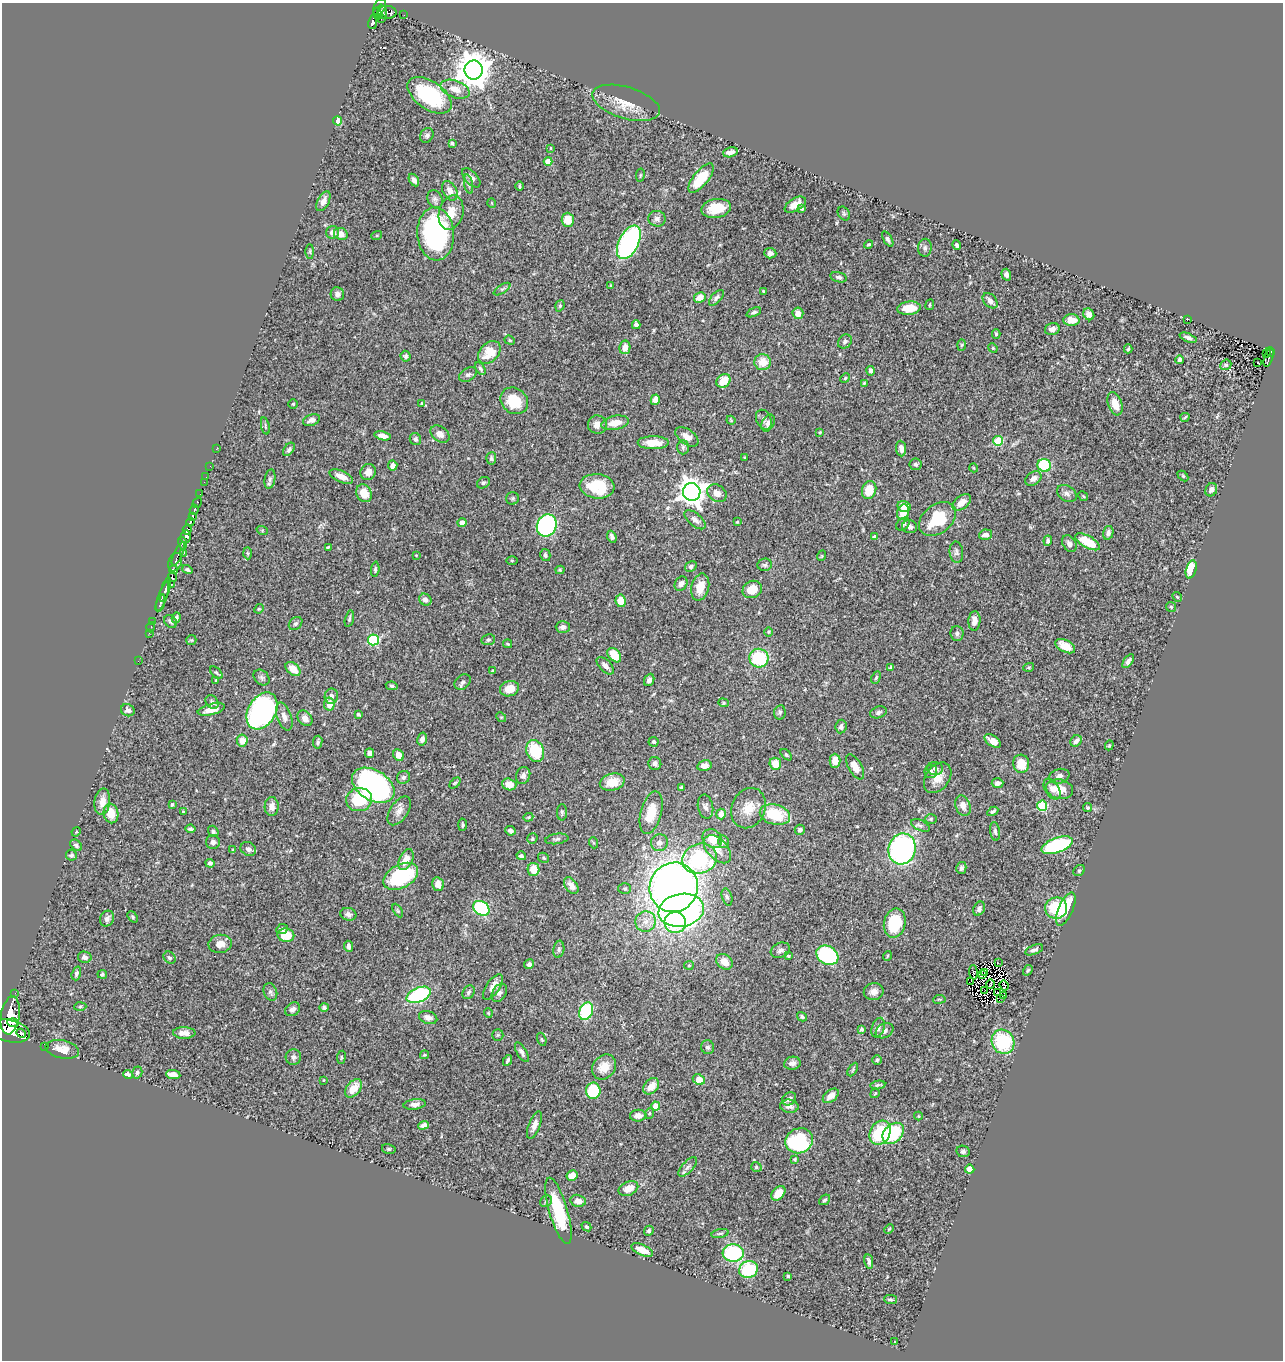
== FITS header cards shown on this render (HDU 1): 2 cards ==
NAXIS1  =                 1281
NAXIS2  =                 1358

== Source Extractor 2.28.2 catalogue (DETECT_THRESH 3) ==
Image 1281 x 1358 px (HDU 1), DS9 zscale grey, 1 PNG px = 1 image px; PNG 1285 x 1362 px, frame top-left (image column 1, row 1358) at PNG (2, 3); each listed source drawn as its Kron ellipse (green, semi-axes under 4 px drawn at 4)
Background 0.788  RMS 0.024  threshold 0.0719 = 3 sigma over >= 5 px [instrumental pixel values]
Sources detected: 451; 1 with non-positive FLUX_AUTO (blend fragments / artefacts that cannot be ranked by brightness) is neither listed nor drawn; the other 450 listed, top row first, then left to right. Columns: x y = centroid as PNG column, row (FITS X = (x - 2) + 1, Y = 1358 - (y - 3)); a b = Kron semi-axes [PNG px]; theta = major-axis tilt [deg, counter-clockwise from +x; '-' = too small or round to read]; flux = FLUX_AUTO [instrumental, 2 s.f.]
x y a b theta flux
379 7 8 5 63 370
383 12 7 3 -71 230
387 12 9 6 -1 340
377 13 6 4 -81 230
404 15 2 2 - 3.8
381 19 3 2 - 24
373 22 7 4 81 180
474 70 9 9 - 3500
455 89 15 8 -19 19
430 95 25 14 -35 110
626 103 35 15 -17 33
338 121 4 4 - 36
427 135 8 6 56 4.5
452 143 4 3 - 3.2
550 148 3 2 - 1.5
730 152 7 4 15 7.6
548 161 4 4 - 28
640 175 7 3 81 1.7
471 178 11 6 -48 7.7
701 178 18 7 51 53
414 180 7 4 -59 6.5
469 184 10 4 -78 4.3
519 186 4 2 - 1.8
450 191 10 6 -61 12
435 199 9 7 -66 5.4
323 201 11 5 63 8.6
492 203 5 3 - 1.1
795 205 12 6 30 16
716 208 15 9 10 33
802 208 4 4 - 2.1
451 213 17 12 75 23
844 214 7 5 -55 2.5
657 219 9 8 - 6.5
568 220 7 6 - 27
332 232 6 6 - 8.8
341 234 7 6 - 11
436 234 26 18 -86 250
377 235 5 3 - 1.5
888 239 8 4 -59 3.6
629 242 18 10 63 280
869 244 4 3 - 2.5
957 245 5 3 - 3
925 248 9 7 87 4.7
310 251 7 4 90 2
770 253 6 5 - 6.1
1006 275 6 4 -73 5.6
839 277 8 5 -15 4.3
611 285 3 2 - 1.5
502 289 9 4 32 3.4
763 291 3 3 - 1.4
337 294 7 6 - 5.7
700 297 6 5 - 18
716 298 9 5 47 4.8
990 301 9 6 -47 7.7
930 305 5 3 - 1.5
560 306 6 4 71 2.3
909 308 12 6 7 32
754 312 8 4 24 3.4
798 313 6 5 - 14
1089 314 6 5 - 9.2
1187 319 3 3 - 14
1071 320 8 6 -2 18
636 325 4 4 - 5.2
1052 329 7 6 - 8.4
996 334 5 4 - 2.5
1188 338 9 4 -21 4.7
510 340 5 4 - 1.9
845 341 7 6 - 4.6
962 345 5 3 - 1.8
625 347 7 5 79 13
993 348 5 4 - 1.6
1128 349 4 3 - 2.5
489 352 13 9 46 34
1270 352 5 4 - 68
1267 353 3 3 - 14
405 356 5 5 - 3.7
1269 358 9 3 72 110
1179 360 4 3 - 4
763 362 8 8 - 24
1258 362 3 2 - 2.6
1226 365 6 5 - 2.6
480 369 7 4 -58 3.3
871 371 5 4 - 7.7
468 375 10 6 31 4.9
845 378 5 4 - 2
723 381 7 6 - 28
864 383 4 4 - 2
655 400 5 4 - 13
514 401 14 12 -41 45
421 403 3 2 - 1.1
293 404 5 4 - 1.9
1115 404 12 7 -71 20
1185 417 5 3 - 2.2
311 420 9 5 19 7.7
731 420 5 4 - 1.6
764 420 10 7 -64 6.1
615 423 14 7 11 18
768 423 9 6 65 6
597 425 9 9 - 11
265 426 8 3 -78 2.5
820 432 3 3 - 1.5
440 434 10 7 -37 11
382 436 8 4 -12 8.7
687 437 13 7 -36 12
415 439 6 5 - 3.8
998 441 5 5 - 72
653 443 15 6 -1 26
683 447 7 5 -90 3.3
216 449 2 2 - 8.3
289 449 7 4 53 3.6
901 449 8 5 -84 7.9
745 457 3 2 - 1.8
491 458 6 5 - 3.3
915 464 6 6 - 3.6
1044 465 7 6 - 100
210 466 2 2 - 5.8
393 466 5 5 - 8.2
974 468 4 3 - 1.3
368 472 8 7 - 9.3
1183 476 6 4 -45 2
206 477 2 2 - 6.6
341 477 12 5 -23 16
270 479 10 5 80 4.4
1033 479 9 6 35 8.7
204 482 2 2 - 8.6
483 483 7 5 30 3
597 486 17 12 -6 60
869 490 9 7 72 30
1211 490 7 5 64 7.4
692 492 9 8 - 1600
364 493 9 7 -61 25
717 493 10 8 -35 11
1067 493 10 7 -32 6.8
200 494 2 2 - 4.7
1083 496 5 4 - 1.7
513 498 6 6 - 3.1
962 502 11 6 37 15
197 503 5 3 - 110
904 506 7 5 -12 26
194 510 5 3 - 160
903 512 8 6 72 28
192 516 4 3 - 220
937 519 21 14 39 66
695 520 13 6 -40 8.1
190 522 4 3 - 320
737 522 3 3 - 1.4
462 523 4 4 - 10
903 524 7 5 38 4
547 525 11 9 67 250
910 527 7 6 - 7.3
187 529 5 4 - 240
262 530 6 4 -19 1.7
1108 533 7 5 76 6
986 535 6 5 - 8.8
186 537 6 5 - 580
612 537 6 4 -68 5
875 537 4 4 - 4.3
1048 541 5 3 - 3.6
1088 542 14 6 -29 44
182 543 6 4 -74 250
1069 544 9 6 -58 6
328 547 4 3 - 2
956 552 11 6 -84 5.6
183 553 3 2 - 58
248 553 6 4 -88 2.3
178 554 13 3 65 350
416 555 2 2 - 1.2
545 555 6 5 - 4.7
821 556 5 3 - 1.3
512 560 6 4 -1 1.8
175 562 9 6 69 280
765 565 7 6 - 3.7
691 566 6 5 - 4
187 569 5 4 - 3.3
375 569 8 4 85 2.8
1191 569 9 5 74 38
173 570 4 3 - 210
560 570 4 4 - 2
172 577 5 3 - 91
681 584 7 6 - 5.7
171 585 3 2 - 59
700 587 14 8 76 24
752 589 10 8 31 28
165 590 13 4 73 560
162 597 16 4 70 500
1177 597 5 4 - 2
425 600 6 5 - 7.8
621 601 6 5 - 26
160 603 9 3 74 380
1171 607 5 4 - 2.2
259 609 5 4 - 2.1
176 618 5 4 - 2.9
349 619 8 4 76 3.1
153 621 2 2 - 15
974 621 10 6 87 11
171 622 7 5 -46 3.8
296 624 7 5 44 3.4
151 627 5 3 - 27
563 627 7 6 - 6.2
768 632 5 3 - 1.6
149 633 2 2 - 8.9
957 633 7 6 - 3.9
191 640 5 5 - 1.9
373 640 5 5 - 140
488 640 7 5 11 3.2
507 644 4 3 - 1.7
1065 646 10 6 -27 20
614 655 8 5 -50 39
759 658 9 9 - 86
138 661 2 2 - 8.2
1128 661 8 4 55 6.5
605 666 11 6 -46 8.2
891 667 4 3 - 2.4
1029 667 5 3 - 1.9
293 669 8 5 -41 21
493 670 4 2 - 1.6
216 673 7 4 -45 3
262 677 9 6 -46 4.4
876 678 6 4 63 2.1
216 680 4 3 - 1.8
649 680 6 5 - 8.1
463 682 9 6 39 5.5
392 686 6 4 -9 3
509 689 9 7 16 23
331 696 7 6 - 6.7
212 702 7 5 -49 4.8
723 703 5 4 - 2
329 704 6 5 - 16
211 709 14 5 14 20
128 710 7 6 - 5.6
262 711 20 13 59 400
780 712 7 5 81 3.3
878 712 8 5 20 4.1
358 714 3 3 - 2.3
284 716 14 7 -71 11
501 717 5 4 - 1.9
305 718 9 6 -49 10
841 726 7 5 84 4.9
422 739 6 5 - 6.1
242 740 6 5 - 18
993 741 9 5 -34 12
1076 741 6 5 - 6.2
318 742 6 4 81 3.2
654 742 5 5 - 3.3
1109 745 5 4 - 1.7
535 751 11 8 -67 61
370 753 5 4 - 7.8
398 755 6 5 - 12
786 755 7 4 -46 2.7
835 761 7 5 90 20
655 763 6 6 - 5.9
775 764 6 5 - 22
1021 764 9 8 - 24
704 766 7 5 13 11
855 767 14 6 -60 15
935 769 8 6 -4 5.9
931 771 6 6 - 4.2
523 775 9 7 71 6.4
1059 776 10 7 15 7.5
403 777 7 6 - 4.3
938 778 17 11 54 21
612 782 12 8 15 28
455 783 6 4 45 2.1
998 783 6 5 - 6.9
509 784 7 6 - 18
373 785 23 15 -31 500
681 787 4 3 - 2.8
1052 789 11 7 -59 8.7
1060 789 13 9 -11 25
359 800 13 11 12 59
102 802 13 7 82 17
172 805 3 3 - 2.1
963 806 10 7 -69 11
1042 806 5 5 - 100
272 807 9 7 87 9.6
705 807 12 7 -80 6.9
748 808 21 16 67 31
1088 808 4 4 - 2
183 811 3 2 - 0.93
399 811 16 9 56 12
993 811 6 4 31 3.1
562 812 8 5 -89 2.9
111 813 10 7 -80 27
651 813 22 10 75 33
721 814 5 5 - 16
775 814 15 10 -15 71
528 817 5 4 - 2.2
931 819 6 5 - 2.8
463 825 6 3 87 2.2
920 825 10 5 -24 3.9
191 829 5 3 - 3.7
800 830 5 5 - 4.2
213 831 6 5 - 3.4
510 831 5 4 - 4
995 831 9 5 -81 4.9
76 832 5 4 - 1.6
532 839 5 5 - 2.7
557 839 12 5 7 4.1
712 839 10 8 -42 27
213 842 7 7 - 5.3
723 842 6 5 - 3.7
594 843 6 3 -70 1.7
659 843 8 8 - 7.8
76 845 7 4 -43 3.5
1057 845 16 7 19 180
248 849 8 6 -31 6.5
717 849 17 10 -47 17
902 849 15 13 72 350
233 850 4 4 - 2
71 855 5 5 - 3.5
521 856 5 3 - 3.5
544 858 6 4 -32 2.5
699 859 17 15 20 170
406 860 11 6 62 19
210 863 4 4 - 4.3
961 868 6 5 - 3.9
533 869 6 6 - 26
1079 871 6 5 - 2.6
401 876 19 11 29 140
438 884 7 5 -75 12
571 886 9 6 -54 9.9
674 887 25 24 - 1300
625 889 6 5 - 2.7
727 897 8 5 -73 4.1
481 908 9 6 -35 140
1056 908 11 10 - 65
979 909 7 5 63 5.6
1066 909 18 7 67 54
681 910 23 16 10 480
398 911 7 4 -60 2.6
348 914 8 6 -15 5.5
133 917 6 4 -50 2.2
107 919 8 6 64 6
646 921 10 10 - 14
675 922 11 10 - 73
895 923 14 11 77 70
282 929 6 5 - 3.5
286 935 8 7 - 35
220 944 12 9 9 13
348 946 5 3 - 4.4
559 949 8 5 80 3.5
780 950 10 7 23 5.9
1034 950 9 4 22 4.8
827 955 11 9 -31 180
788 956 4 3 - 1.9
887 956 5 3 - 1.5
85 957 7 5 -13 6.9
169 958 7 5 -43 4.2
724 962 9 7 -41 18
998 963 3 2 - 4.9
529 964 5 4 - 5.1
689 965 5 4 - 1.8
1028 970 5 4 - 2.6
973 972 7 3 -85 1.3
76 973 7 4 73 3.6
985 973 3 2 - 0.65
102 974 5 4 - 2.4
982 975 3 2 - 1.7
971 981 2 2 - 2.6
990 984 5 2 - 1.7
1004 985 5 2 - 0.72
493 987 14 6 55 12
985 991 3 2 - 1.6
270 992 9 6 -69 4.5
468 992 7 5 53 3.8
874 992 10 8 13 9
997 992 3 2 - 2.2
15 993 2 2 - 7
499 993 10 7 58 5.9
419 995 13 7 23 150
1004 995 2 2 - 0.27
939 999 6 3 7 1.6
1000 999 3 2 - 0.83
80 1006 6 4 3 2.2
324 1007 4 4 - 3.9
293 1009 8 6 36 7
586 1011 9 6 69 91
488 1013 5 3 - 1.2
10 1015 19 9 81 3200
428 1017 9 6 -18 7.8
802 1017 5 4 - 3
13 1023 6 4 -6 640
878 1028 10 6 72 7
861 1029 4 4 - 4.6
10 1031 21 11 -12 3100
885 1031 9 7 31 6.5
21 1033 5 4 - 230
184 1033 11 5 -1 12
498 1035 6 5 - 2.4
542 1039 7 4 -70 2.1
1003 1042 12 11 - 100
45 1046 2 2 - 5.3
708 1047 7 6 - 4.7
62 1049 17 9 -12 19
522 1052 11 5 -59 5.5
425 1055 4 3 - 1.8
293 1057 8 7 - 5.4
341 1057 6 3 82 1.9
508 1060 6 3 62 3.4
877 1060 5 4 - 2.6
792 1063 8 6 9 8.4
604 1067 13 11 49 25
853 1069 7 4 60 2.5
137 1072 6 5 - 2.6
128 1075 5 4 - 7
173 1075 7 4 -7 11
699 1079 6 5 - 26
323 1080 3 2 - 1
878 1085 7 3 9 2.8
651 1086 9 6 48 16
354 1088 10 6 50 24
593 1091 8 7 - 80
875 1093 5 3 - 1.8
831 1096 9 5 40 14
789 1099 7 6 - 6.6
415 1104 11 5 7 6.7
656 1106 4 4 - 27
789 1106 9 6 -6 7.5
650 1113 6 3 70 2
638 1116 8 6 1 11
918 1116 4 4 - 1.4
423 1125 5 4 - 7.9
534 1125 14 5 69 9.4
880 1133 13 10 61 75
893 1133 12 9 45 87
799 1141 14 12 26 160
389 1149 7 5 -14 2.4
963 1151 7 5 -12 3.6
795 1159 4 3 - 2
688 1167 12 5 47 6
756 1167 5 4 - 2.8
970 1169 4 4 - 22
572 1175 5 5 - 18
628 1189 10 6 24 22
778 1193 8 6 47 21
825 1200 6 4 39 2.8
546 1201 6 5 - 3.2
578 1201 8 6 -13 14
558 1211 34 9 -74 86
586 1227 5 4 - 3
889 1229 5 3 - 1.6
649 1231 5 4 - 3.3
720 1233 9 3 11 2.9
642 1250 11 5 -23 26
733 1253 10 8 -5 130
869 1261 7 3 -80 4.3
748 1270 9 8 - 85
788 1276 4 3 - 2.1
890 1299 6 4 -1 2.9
895 1342 2 2 - 1
At the frame edge (FLAGS 8, measured only in part): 1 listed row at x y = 10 1031
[1 non-positive-flux detection neither listed nor drawn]